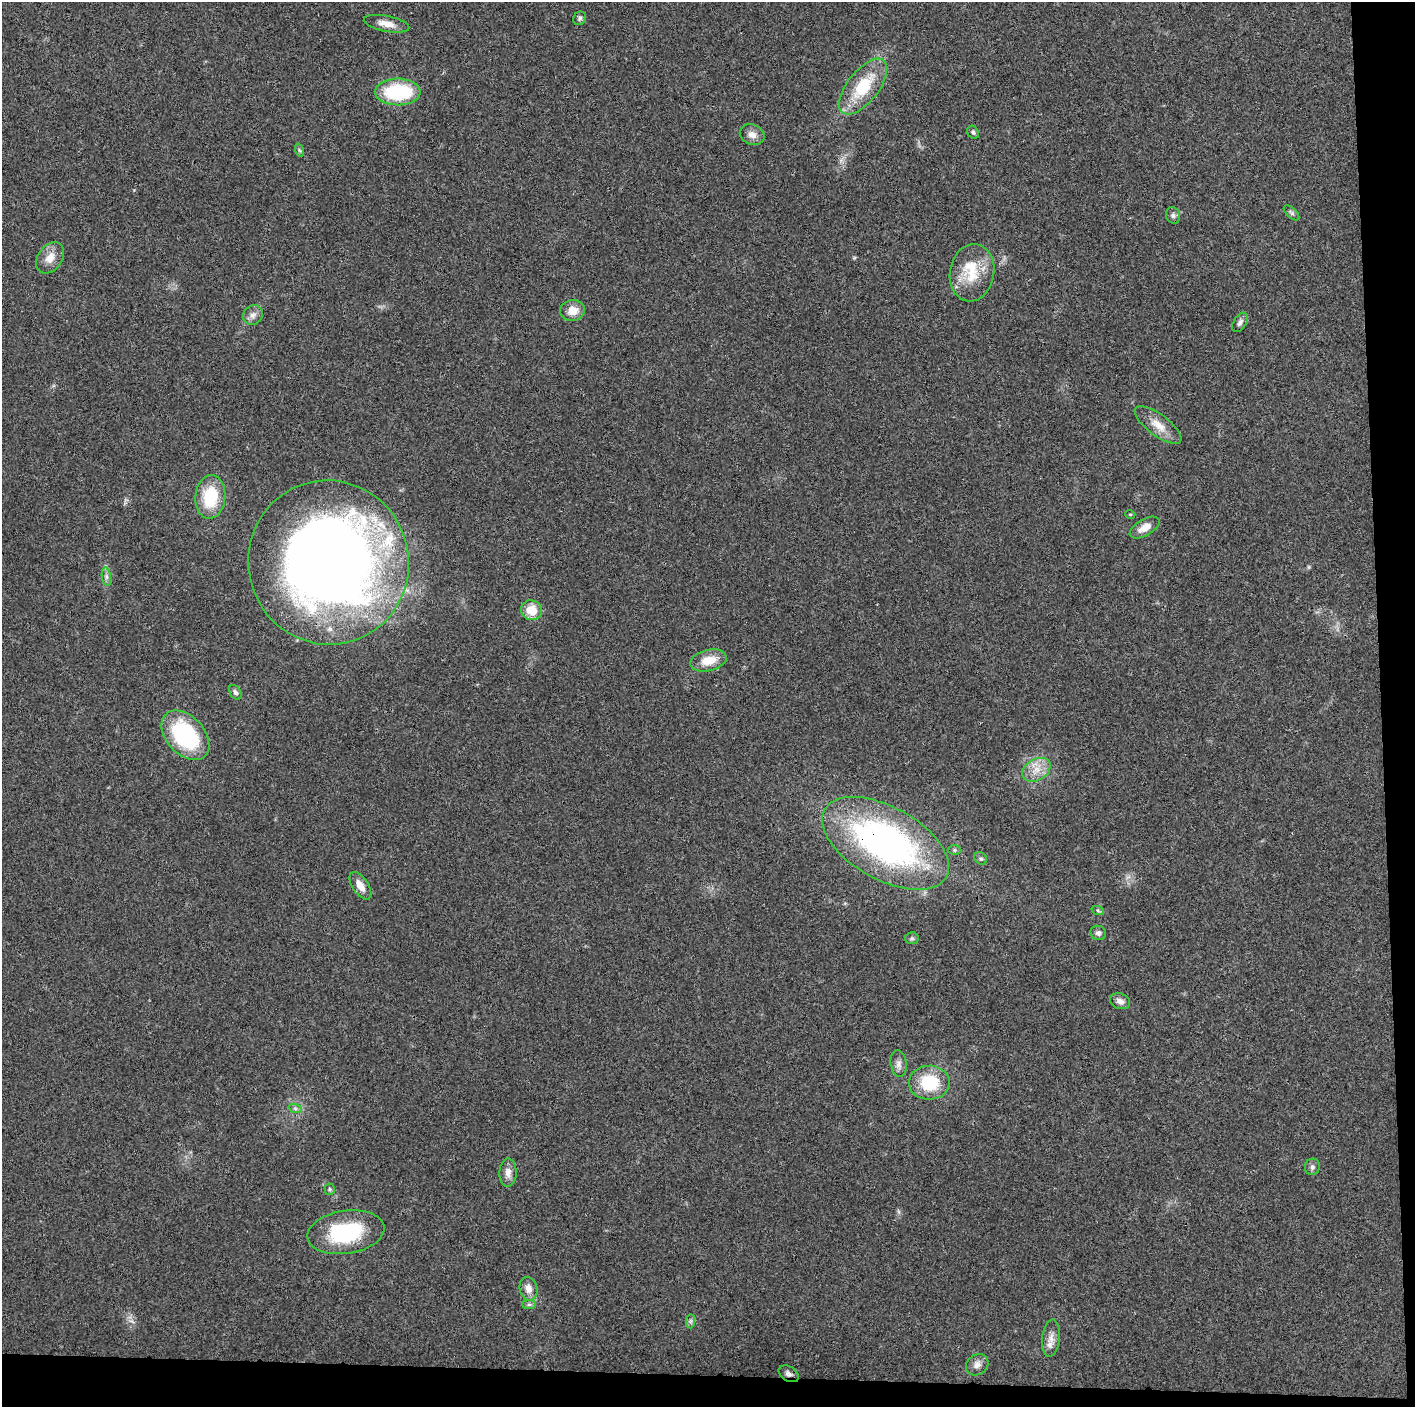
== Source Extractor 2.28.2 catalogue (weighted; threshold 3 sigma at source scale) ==
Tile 9 of 3 x 3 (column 3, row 3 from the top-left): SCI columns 2828-4240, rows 6-1410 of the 4242 x 4223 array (HDU 1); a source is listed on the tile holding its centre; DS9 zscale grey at full resolution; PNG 1417 x 1409 px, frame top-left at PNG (2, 2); each listed source drawn as its Kron ellipse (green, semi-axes under 4 px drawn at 4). Shown black and unused: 5% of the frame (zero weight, under 3 of 4 exposures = <1% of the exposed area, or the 3 px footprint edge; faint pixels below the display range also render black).
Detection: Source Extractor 2.28.2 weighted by HDU 2 'WHT'; one run over the whole footprint, this tile lists its part. Background 0.0193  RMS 0.0039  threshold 0.0174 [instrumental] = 3 sigma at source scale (4.5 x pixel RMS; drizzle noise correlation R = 1.50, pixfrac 1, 0.05/0.05 arcsec/px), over >= 5 px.
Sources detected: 48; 2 inside a brighter listed object's ellipse — not listed separately; the other 46 listed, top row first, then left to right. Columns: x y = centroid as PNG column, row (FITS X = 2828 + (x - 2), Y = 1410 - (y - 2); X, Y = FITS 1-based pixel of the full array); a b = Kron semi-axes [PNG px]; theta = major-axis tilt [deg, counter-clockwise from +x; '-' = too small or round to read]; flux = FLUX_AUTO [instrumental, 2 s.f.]
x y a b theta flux
580 18 7 6 - 0.87
387 24 23 8 -11 4
863 87 33 15 52 18
398 92 23 13 0 27
973 132 7 5 -55 0.78
752 135 13 10 -22 2.7
299 150 6 4 -71 0.59
1292 213 9 5 -43 0.89
1173 215 8 7 - 1.2
50 258 17 12 56 4.6
972 273 29 22 79 13
572 311 12 10 7 5
253 315 10 9 - 2.1
1240 322 11 6 57 1.4
1158 425 28 10 -37 5.7
210 497 22 15 84 17
1130 514 5 3 - 0.33
1145 527 16 8 30 4.3
329 562 82 80 -73 460
106 577 9 4 -82 1.1
531 610 10 10 - 7
708 660 19 10 14 7.1
235 692 8 5 -56 1
185 735 29 19 -47 40
1036 770 15 10 31 4.9
885 843 70 36 -29 130
955 850 6 5 - 0.64
981 858 7 5 -42 0.81
360 886 15 8 -56 3.8
1098 911 6 4 -20 0.59
1098 933 8 7 - 1.3
912 938 7 6 - 0.81
1120 1001 10 7 -21 2.1
899 1064 13 8 -81 2
929 1083 20 17 0 17
295 1108 7 4 -19 0.82
1312 1167 8 7 - 1.2
508 1172 14 8 89 2.7
330 1189 5 5 - 0.58
346 1232 39 21 8 32
528 1289 12 9 -76 3.4
529 1304 7 4 0 0.79
691 1321 7 4 89 0.81
1051 1338 18 9 83 3
977 1365 12 10 37 2.4
789 1374 11 7 -32 1.5
Overlapping masked pixels (flux is a lower limit): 3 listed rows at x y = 329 562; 885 843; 789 1374